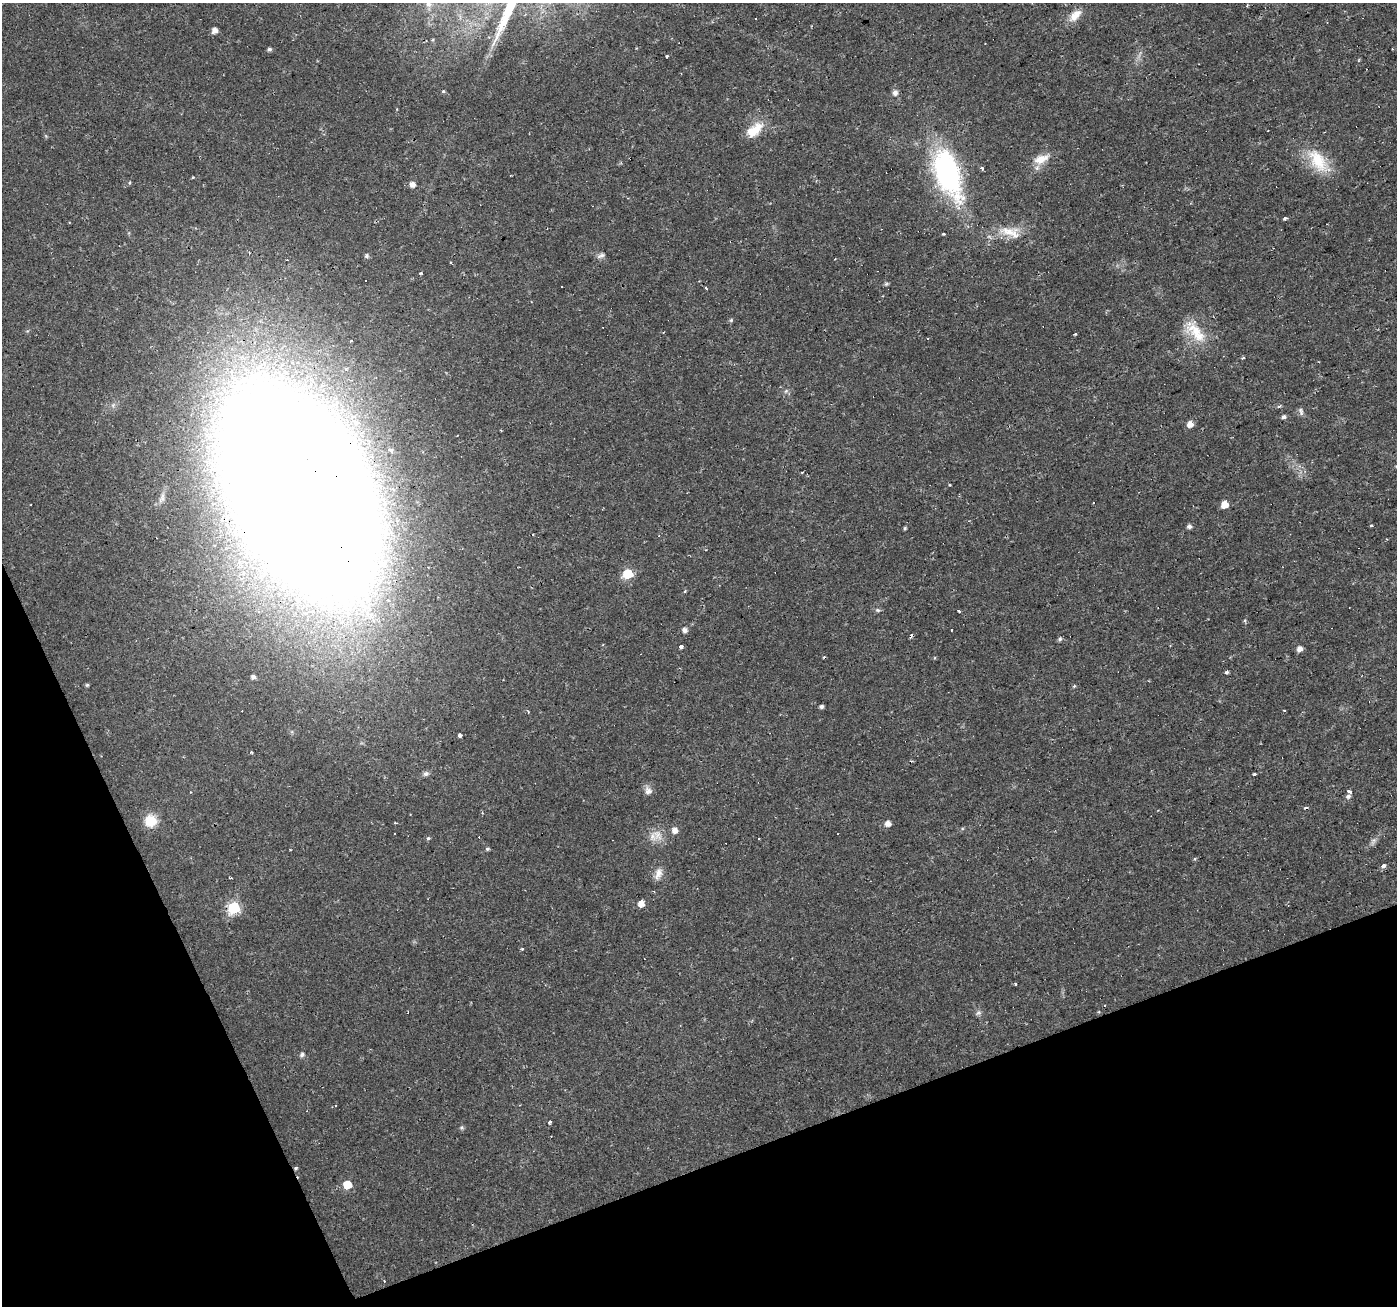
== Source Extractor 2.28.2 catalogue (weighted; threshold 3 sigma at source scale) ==
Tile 14 of 4 x 4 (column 2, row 4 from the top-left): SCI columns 1397-2791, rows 133-1436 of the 5582 x 5430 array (HDU 1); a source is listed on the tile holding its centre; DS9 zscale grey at full resolution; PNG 1399 x 1308 px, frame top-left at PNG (2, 3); no overlay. Shown black and unused: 19% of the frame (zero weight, under 2 of 3 exposures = <1% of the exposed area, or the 3 px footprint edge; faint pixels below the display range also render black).
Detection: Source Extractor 2.28.2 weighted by HDU 2 'WHT'; one run over the whole footprint, this tile lists its part. Background 0.0171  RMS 0.0023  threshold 0.0102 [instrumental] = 3 sigma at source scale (4.5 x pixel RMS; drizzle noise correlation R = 1.50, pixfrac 1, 0.0396/0.0396 arcsec/px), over >= 5 px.
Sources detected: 96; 16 cosmic-ray / hot-pixel residue — not listed; the other 80 listed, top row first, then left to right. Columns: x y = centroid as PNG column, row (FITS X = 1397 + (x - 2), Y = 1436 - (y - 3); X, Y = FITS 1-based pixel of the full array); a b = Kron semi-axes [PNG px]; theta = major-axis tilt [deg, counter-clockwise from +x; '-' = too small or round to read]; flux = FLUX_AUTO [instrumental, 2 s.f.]
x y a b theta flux
428 3 11 8 -88 1.3
1075 15 19 10 50 2.6
214 31 5 5 - 1.6
269 49 4 4 - 0.54
667 57 3 3 - 1.7
443 91 4 4 - 0.27
895 93 6 5 - 1.1
754 130 23 11 37 4.7
1041 159 24 11 24 3.1
1318 161 37 20 -55 8.2
982 168 3 3 - 0.68
948 173 60 27 -70 39
412 184 5 5 - 1.4
1285 218 4 3 - 0.73
1009 232 32 14 4 5.1
944 234 3 3 - 0.32
366 256 6 6 - 0.44
601 256 12 5 21 0.71
421 273 5 3 - 0.28
886 284 6 5 - 0.34
706 288 4 2 - 0.34
731 320 5 4 - 0.3
1195 331 38 16 -48 6.6
351 341 3 3 - 0.44
1243 358 4 3 - 0.37
786 391 7 4 45 0.41
1301 413 8 6 74 0.62
1283 417 5 4 - 0.64
1190 424 6 6 - 1.6
391 450 4 3 - 0.5
802 472 4 2 - 0.17
299 493 127 67 -61 1700
1224 505 6 5 - 2.9
1371 525 4 3 - 0.37
1189 526 5 5 - 0.75
905 528 4 4 - 0.27
628 574 6 6 - 12
685 591 5 3 - 0.22
878 610 7 5 -26 0.45
958 611 3 3 - 1
1244 621 5 4 - 0.38
685 630 5 5 - 1
911 635 5 4 - 0.35
1059 639 5 4 - 0.58
681 647 4 4 - 4
1299 649 5 5 - 1.3
1227 672 3 3 - 0.8
253 677 5 4 - 0.71
87 685 5 5 - 0.29
1074 686 5 4 - 0.27
821 706 4 4 - 0.62
528 712 5 3 - 0.25
460 735 4 4 - 0.74
426 774 8 6 15 0.7
1254 774 4 3 - 0.25
648 791 10 9 - 1.3
1349 792 4 3 - 2.7
1348 796 6 5 - 0.65
150 821 15 14 - 4.1
395 822 3 3 - 0.25
888 823 5 5 - 1.6
674 830 6 6 - 1.5
657 835 17 12 -42 2.6
428 838 5 4 - 0.38
759 839 3 3 - 0.53
1374 841 11 5 68 0.73
487 849 5 4 - 0.39
1383 866 5 4 - 1
658 874 16 9 72 1.7
231 878 4 2 - 0.25
641 904 5 5 - 2.1
234 908 6 6 - 22
522 949 5 3 - 0.22
1015 984 3 2 - 0.28
978 1013 9 4 21 0.5
302 1054 6 5 - 0.64
550 1122 5 4 - 0.32
461 1127 5 5 - 0.38
296 1168 5 4 - 0.33
347 1185 6 5 - 6
Overlapping masked pixels (flux is a lower limit): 2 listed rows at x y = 299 493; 296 1168
Isophote crosses this tile's border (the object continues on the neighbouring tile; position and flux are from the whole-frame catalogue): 1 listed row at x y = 428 3